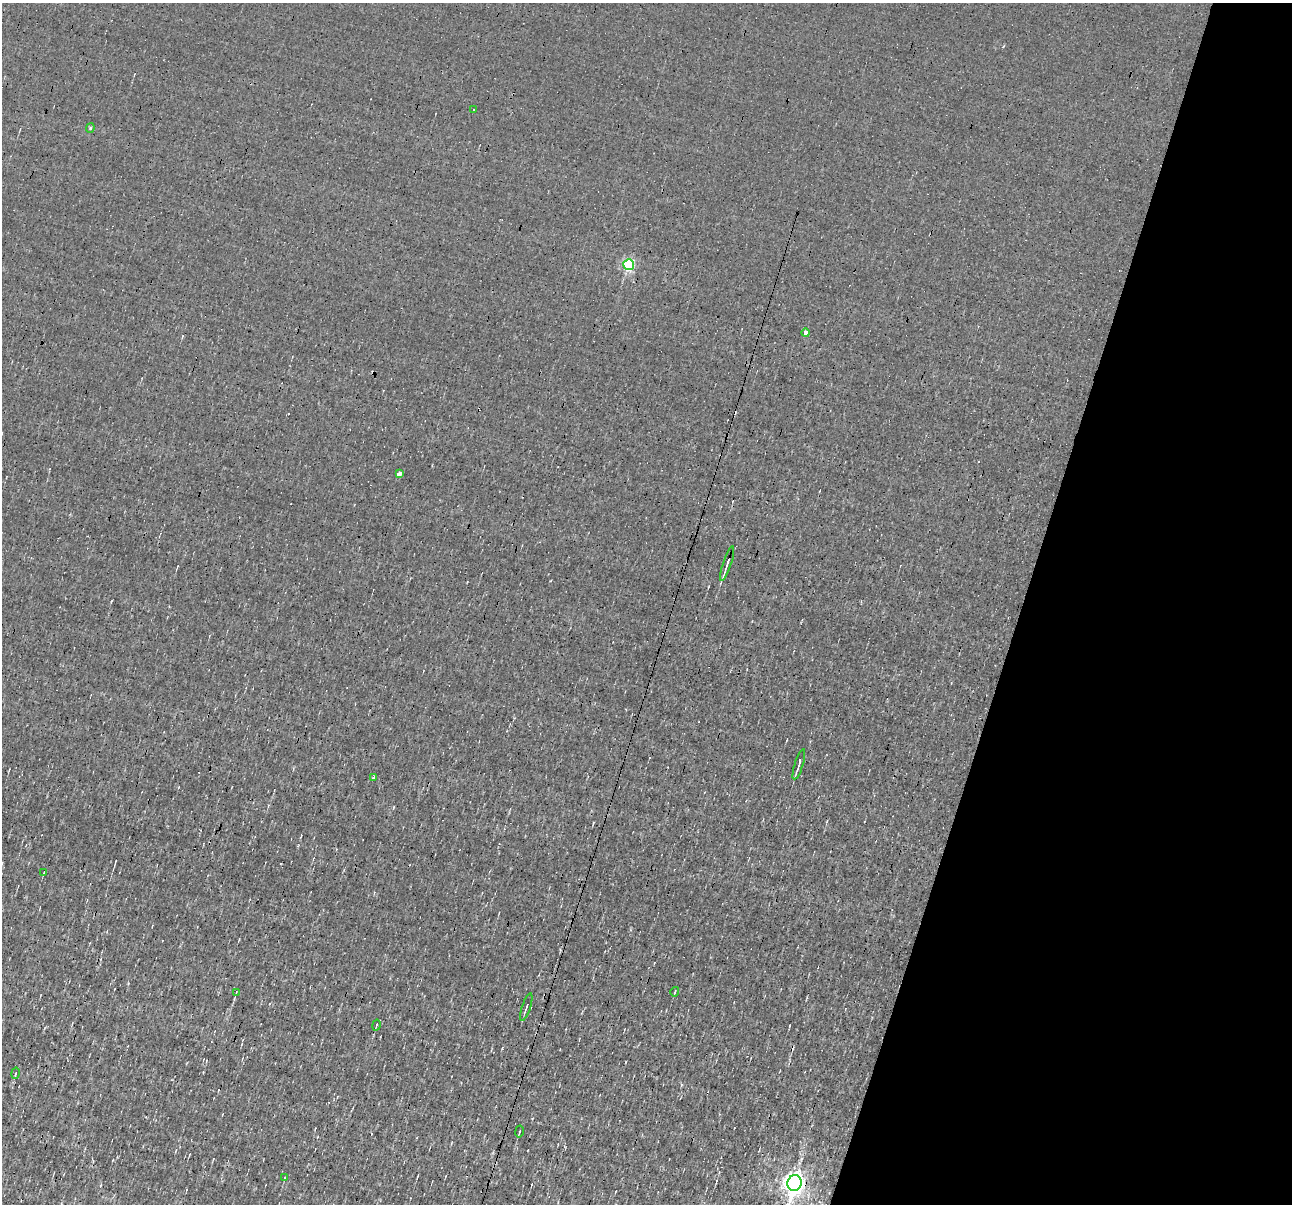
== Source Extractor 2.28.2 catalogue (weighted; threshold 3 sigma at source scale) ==
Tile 8 of 4 x 4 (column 4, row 2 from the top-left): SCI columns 3872-5161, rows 2656-3857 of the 5161 x 5185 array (HDU 1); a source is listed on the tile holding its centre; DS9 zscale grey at full resolution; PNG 1294 x 1206 px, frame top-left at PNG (2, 3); each listed source drawn as its Kron ellipse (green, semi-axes under 4 px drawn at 4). Shown black and unused: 21% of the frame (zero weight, under 3 of 4 exposures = <1% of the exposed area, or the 3 px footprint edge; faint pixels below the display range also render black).
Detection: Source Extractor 2.28.2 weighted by HDU 2 'WHT'; one run over the whole footprint, this tile lists its part. Background 8.59e-04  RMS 0.042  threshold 0.191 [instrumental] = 3 sigma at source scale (4.5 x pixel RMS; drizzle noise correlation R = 1.50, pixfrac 1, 0.05/0.05 arcsec/px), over >= 5 px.
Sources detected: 20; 3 cosmic-ray / hot-pixel residue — neither listed nor drawn; the other 17 listed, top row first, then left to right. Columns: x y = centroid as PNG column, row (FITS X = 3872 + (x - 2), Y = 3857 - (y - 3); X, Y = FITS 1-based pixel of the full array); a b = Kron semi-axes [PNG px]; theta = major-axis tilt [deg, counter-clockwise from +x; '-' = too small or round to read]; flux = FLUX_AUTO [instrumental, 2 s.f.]
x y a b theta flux
473 109 3 2 - 4.8
90 128 4 4 - 4.8
629 265 5 5 - 490
806 333 4 4 - 19
399 474 4 4 - 21
727 564 18 3 72 18
799 764 16 3 73 17
373 777 3 3 - 11
44 872 3 2 - 2.6
675 992 5 3 - 4.8
236 993 3 2 - 3.3
526 1007 14 3 72 9.8
376 1025 6 3 79 6.6
15 1073 5 2 - 4.5
519 1132 6 2 79 4.7
285 1178 4 3 - 4
794 1183 8 7 - 3300
Overlapping masked pixels (flux is a lower limit): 1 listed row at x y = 794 1183
Isophote crosses this tile's border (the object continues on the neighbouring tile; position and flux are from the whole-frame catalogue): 1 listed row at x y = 794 1183
Unlisted compact peaks at least as high as the median listed source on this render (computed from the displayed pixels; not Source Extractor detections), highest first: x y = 550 581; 502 1048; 801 1159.